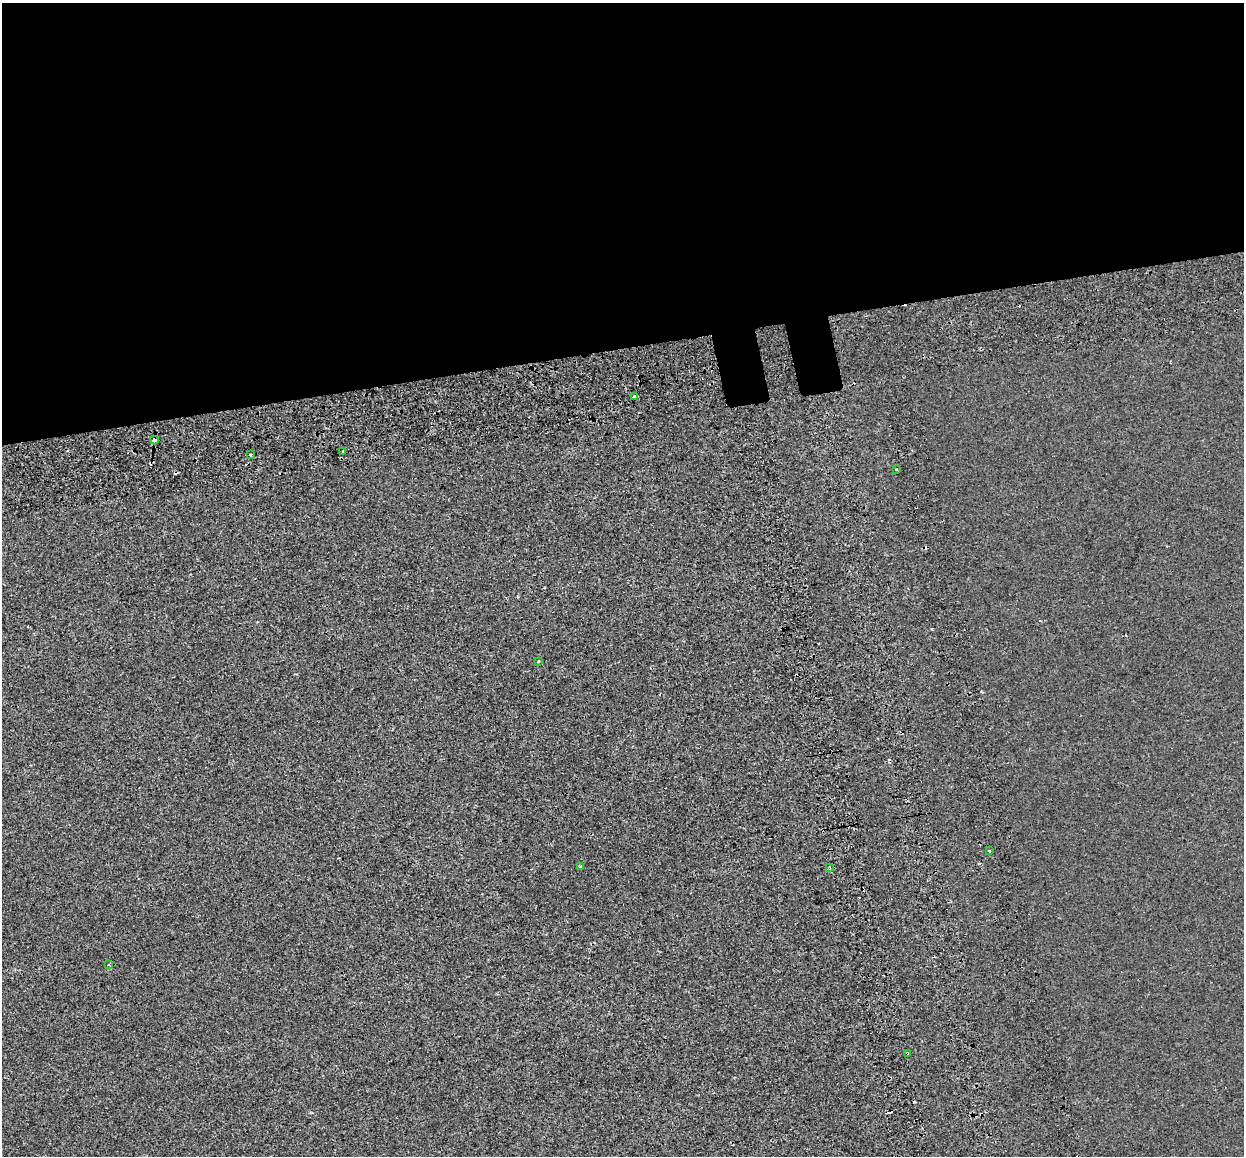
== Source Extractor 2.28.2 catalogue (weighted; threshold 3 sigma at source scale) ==
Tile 2 of 4 x 4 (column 2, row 1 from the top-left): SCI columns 1328-2569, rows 3633-4786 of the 5138 x 4912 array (HDU 1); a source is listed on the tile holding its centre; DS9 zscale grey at full resolution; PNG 1246 x 1158 px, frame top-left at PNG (2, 3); each listed source drawn as its Kron ellipse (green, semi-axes under 4 px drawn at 4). Shown black and unused: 31% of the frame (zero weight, under 2 of 3 exposures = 7% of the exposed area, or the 3 px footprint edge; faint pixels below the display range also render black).
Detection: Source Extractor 2.28.2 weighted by HDU 2 'WHT'; one run over the whole footprint, this tile lists its part. Background -5.73e-04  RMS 0.0045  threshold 0.0204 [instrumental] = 3 sigma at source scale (4.5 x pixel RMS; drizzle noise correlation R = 1.50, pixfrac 1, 0.0396/0.0396 arcsec/px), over >= 5 px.
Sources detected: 20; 9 cosmic-ray / hot-pixel residue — neither listed nor drawn; the other 11 listed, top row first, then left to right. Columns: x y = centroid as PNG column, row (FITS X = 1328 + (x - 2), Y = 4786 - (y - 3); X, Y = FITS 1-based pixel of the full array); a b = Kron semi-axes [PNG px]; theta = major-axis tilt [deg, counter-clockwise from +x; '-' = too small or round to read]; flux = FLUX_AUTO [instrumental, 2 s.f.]
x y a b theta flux
634 397 3 3 - 5
154 440 4 3 - 3.8
343 451 3 3 - 0.69
250 454 3 3 - 0.95
896 469 3 3 - 1.3
538 661 3 2 - 0.42
989 851 3 3 - 1.7
581 866 3 3 - 2.3
830 867 3 2 - 0.64
108 965 3 2 - 0.54
907 1053 3 3 - 0.85
Overlapping masked pixels (flux is a lower limit): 2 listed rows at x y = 154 440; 907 1053
Unlisted compact peaks at least as high as the median listed source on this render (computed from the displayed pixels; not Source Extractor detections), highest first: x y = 932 629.